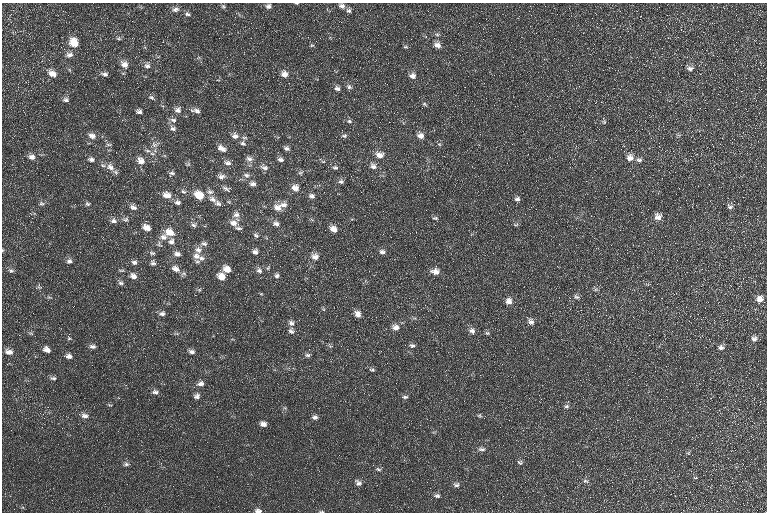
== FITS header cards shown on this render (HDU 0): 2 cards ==
NAXIS1  =                  765 / Axis length
NAXIS2  =                  510 / Axis length

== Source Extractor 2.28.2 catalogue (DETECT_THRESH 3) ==
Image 765 x 510 px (HDU 0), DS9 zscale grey, 1 PNG px = 1 image px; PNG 769 x 514 px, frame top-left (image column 1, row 510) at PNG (2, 3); no overlay
Background 19.2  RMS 8.5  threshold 25.5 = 3 sigma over >= 5 px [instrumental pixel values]
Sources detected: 165; all 165 listed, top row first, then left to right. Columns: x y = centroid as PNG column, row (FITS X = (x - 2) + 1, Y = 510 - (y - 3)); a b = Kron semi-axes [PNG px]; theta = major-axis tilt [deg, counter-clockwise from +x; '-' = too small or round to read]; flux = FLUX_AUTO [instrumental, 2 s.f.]
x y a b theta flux
296 3 4 3 - 420
268 6 7 6 - 1700
342 6 8 6 -17 2000
223 7 7 5 -48 960
176 9 10 7 16 2000
349 11 6 6 - 1400
187 14 6 5 - 1300
437 34 6 5 - 990
119 38 6 4 -19 830
74 43 10 8 -50 9100
312 45 5 3 - 640
437 45 8 6 -23 3000
405 47 6 4 -17 790
70 55 10 7 13 2400
124 64 10 7 -42 3900
147 66 9 7 -8 2100
690 68 9 6 -2 1900
52 73 10 7 -32 4400
105 74 8 5 -9 1800
284 74 8 7 - 3300
413 76 9 7 -12 2700
349 87 8 5 -36 1500
337 88 7 6 - 1800
151 97 9 6 -28 1300
65 100 8 6 0 1600
424 104 6 4 -36 820
177 110 8 7 - 2600
139 111 6 5 - 1700
196 111 11 5 -8 2700
173 120 9 6 -9 1700
349 121 7 5 -16 1200
604 122 6 6 - 920
173 128 8 6 -28 1700
92 136 10 7 -20 3000
235 136 9 9 - 2800
344 136 8 5 6 1200
420 136 8 7 - 3300
243 143 8 6 -35 1700
439 144 6 3 -18 640
108 145 8 4 0 900
154 145 9 7 -39 2300
222 148 11 6 -29 3100
287 148 8 5 -13 1600
152 154 6 4 -3 1300
379 155 10 8 -17 4100
32 157 9 7 -9 2700
630 158 9 9 - 3700
91 159 7 6 - 2000
249 159 10 6 -18 2200
280 159 7 5 -10 1600
639 160 7 5 -10 1500
141 161 11 9 -48 3900
228 163 9 6 -15 2200
373 166 9 7 -41 2700
110 167 12 9 -36 4400
200 167 2 2 - 590
264 167 11 7 -24 2300
335 168 8 6 -1 1400
172 173 8 6 25 1400
300 173 6 5 - 990
246 175 8 6 -9 1800
221 176 9 7 3 2200
341 181 8 6 -8 1400
253 184 7 5 -2 2000
295 188 9 8 - 3800
226 189 11 6 -26 1700
183 192 8 5 -35 1500
210 192 9 6 -8 2000
167 195 12 8 -15 4400
199 195 11 8 -40 9100
312 196 7 6 - 1900
213 199 11 7 -36 3000
517 199 6 6 - 1500
178 202 8 6 -10 1800
41 203 8 5 -6 1200
218 203 10 6 -29 1800
87 204 6 5 - 990
283 205 11 8 -7 3200
133 207 10 6 -23 2300
278 207 11 8 -15 4300
730 207 8 5 -32 1400
236 214 9 8 - 2700
658 217 9 8 - 3500
435 218 8 5 0 930
125 219 8 6 11 1500
113 221 8 6 -8 2000
233 223 10 8 -11 3600
276 224 9 7 -8 2200
516 224 8 4 -7 730
193 225 7 6 - 1600
147 228 8 6 -33 4600
238 228 10 5 -12 1500
333 229 8 7 - 3700
169 232 11 9 -21 6500
256 235 8 6 -40 1400
163 237 10 9 - 4000
171 241 9 7 39 2400
204 243 8 6 -16 1700
3 250 5 3 - 450
198 250 10 8 -17 3400
255 252 7 7 - 1900
382 252 8 6 -11 1800
152 253 9 5 -15 1200
177 254 9 7 -14 2500
196 256 10 9 - 3900
315 257 9 8 - 3200
201 258 9 8 - 2900
69 261 7 6 - 1700
135 262 9 6 2 2000
153 263 8 7 - 1700
268 268 6 3 53 670
176 269 13 8 -29 4200
227 269 8 7 - 5200
259 270 9 7 -53 2100
11 271 7 6 - 1300
435 271 10 7 -6 3700
133 276 8 7 - 3200
277 276 7 6 - 1500
221 277 8 7 - 5900
121 283 7 6 - 1400
39 287 8 6 -46 1100
576 297 8 6 -30 1400
760 299 8 7 - 3600
509 301 9 8 - 3200
162 314 7 6 - 1900
358 314 8 6 -59 3200
531 322 8 7 - 2200
291 323 9 7 -31 2100
396 327 9 7 -17 3200
291 331 10 8 -64 1900
472 331 8 6 -34 2300
487 333 6 5 - 910
69 338 5 4 - 680
754 339 8 7 - 1900
412 345 7 5 0 1400
92 346 7 5 -7 1700
330 346 8 3 -57 780
721 347 7 6 - 1900
47 349 8 6 -30 2800
9 352 9 6 -10 3100
192 352 7 5 -16 1700
307 355 7 5 -2 1300
69 356 7 6 - 2200
372 370 8 4 -5 980
53 378 8 5 -6 1200
201 384 8 6 11 2600
155 392 9 6 -5 1800
197 396 8 7 - 1800
405 397 7 4 1 1200
567 406 7 5 14 1300
479 415 7 5 1 870
84 416 9 6 -10 2500
315 417 7 6 - 1600
263 424 7 5 -18 2900
482 449 10 5 3 1700
520 462 8 6 -34 1300
126 464 7 5 2 1300
378 469 8 5 -20 1100
695 478 5 3 - 460
585 481 8 4 -20 1000
358 483 8 6 -43 1900
456 485 8 6 3 1600
437 496 7 5 -14 1400
258 511 8 5 -12 2100
322 512 6 3 -1 640
At the frame edge (FLAGS 8, measured only in part): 4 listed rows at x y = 296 3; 3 250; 258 511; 322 512